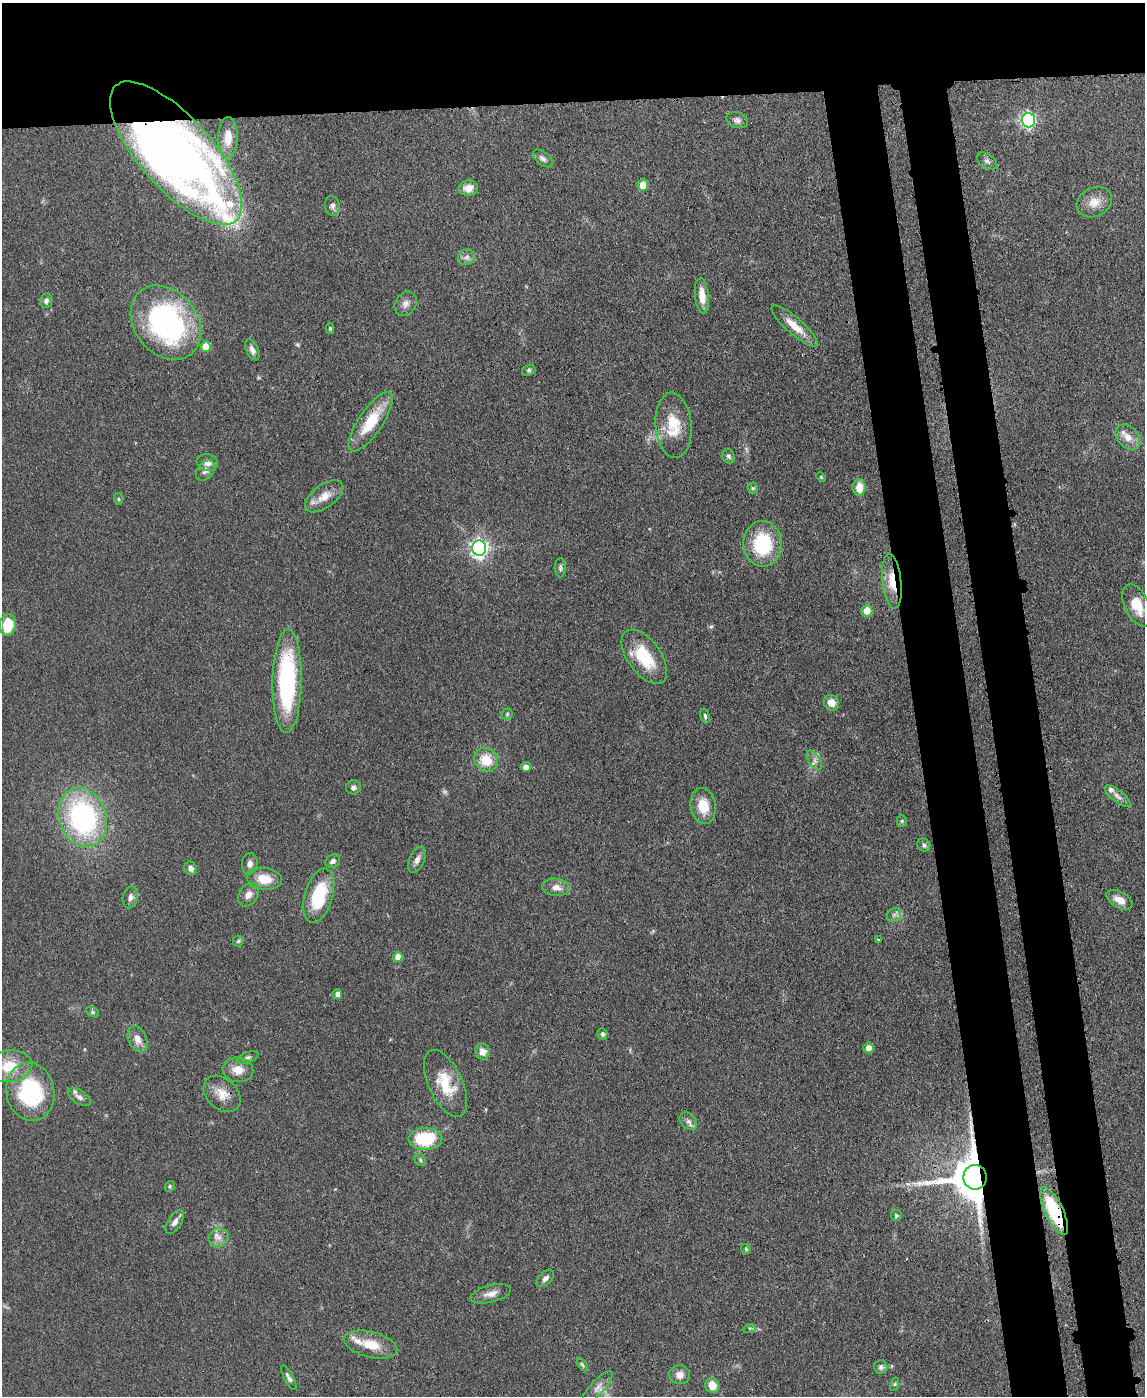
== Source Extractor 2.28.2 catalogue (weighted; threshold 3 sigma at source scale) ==
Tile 2 of 4 x 3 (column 2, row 1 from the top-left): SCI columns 1213-2355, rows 2992-4385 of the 4717 x 4694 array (HDU 1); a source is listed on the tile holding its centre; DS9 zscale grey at full resolution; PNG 1147 x 1398 px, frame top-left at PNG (2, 3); each listed source drawn as its Kron ellipse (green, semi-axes under 4 px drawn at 4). Shown black and unused: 16% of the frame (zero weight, under 3 of 4 exposures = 9% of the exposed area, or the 3 px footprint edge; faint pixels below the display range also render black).
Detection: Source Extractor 2.28.2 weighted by HDU 2 'WHT'; one run over the whole footprint, this tile lists its part. Background 0.081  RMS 0.0043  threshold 0.0196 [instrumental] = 3 sigma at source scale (4.5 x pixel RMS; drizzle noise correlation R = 1.50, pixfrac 1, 0.05/0.05 arcsec/px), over >= 5 px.
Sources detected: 111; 1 too faint to see at this stretch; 1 inside a brighter object's white glare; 2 cosmic-ray / hot-pixel residue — neither listed nor drawn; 7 inside a brighter listed object's ellipse — not listed separately; the other 100 listed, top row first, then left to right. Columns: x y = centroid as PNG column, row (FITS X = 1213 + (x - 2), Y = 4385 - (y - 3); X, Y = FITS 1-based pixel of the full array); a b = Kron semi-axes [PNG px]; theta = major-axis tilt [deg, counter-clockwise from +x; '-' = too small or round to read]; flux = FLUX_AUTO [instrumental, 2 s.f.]
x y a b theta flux
737 120 11 7 -18 1.9
1028 120 7 6 - 96
228 138 20 9 89 5.6
176 153 90 36 -48 310
543 158 12 6 -38 1.8
987 161 11 7 -35 1.6
643 185 5 5 - 7.8
468 188 10 7 3 3.8
1094 202 18 14 27 6
332 206 10 7 -80 1.8
467 257 9 8 - 1.8
702 296 18 7 -84 5.5
46 301 7 6 - 1.4
406 304 13 10 57 2.6
166 323 40 31 -51 95
794 326 30 8 -41 6.8
330 328 5 4 - 0.78
206 347 5 5 - 8.7
252 350 11 6 -65 2.2
529 370 7 5 16 0.84
371 422 35 12 56 17
673 425 32 18 -85 14
1128 437 14 10 -48 4.5
729 456 7 6 - 1.1
207 463 10 8 -9 3.1
205 471 11 8 51 2
821 477 5 3 - 0.43
859 487 8 6 87 6
753 488 5 5 - 0.66
324 496 22 11 36 6.2
118 499 5 4 - 0.52
763 544 23 19 -88 27
479 548 7 7 - 180
560 568 9 5 88 1.1
892 581 28 9 -84 9.9
1137 605 22 12 -64 9.6
867 611 5 5 - 11
8 625 11 8 82 14
644 657 31 16 -54 19
287 681 52 14 89 58
831 703 8 7 - 4.5
507 714 6 5 - 0.74
705 716 7 4 -75 0.87
486 760 12 11 - 10
814 760 11 5 -57 1.9
526 767 5 5 - 3
353 787 7 7 - 1.5
1118 796 16 6 -38 2.1
703 806 18 12 -81 9.2
83 817 30 23 -71 82
902 821 5 5 - 0.62
924 845 7 6 - 1.1
417 860 14 7 67 2.4
333 861 8 6 32 1.5
250 864 10 8 81 2.2
191 868 7 6 - 2
264 879 17 11 -7 8.8
556 887 13 8 -6 3.5
248 895 12 9 54 2.8
319 896 28 13 74 24
130 897 11 7 76 2.2
1120 900 14 8 -30 4.7
894 915 8 6 46 1.4
878 939 3 2 - 0.34
238 941 5 5 - 0.69
398 957 5 5 - 5.4
338 994 5 4 - 2.8
92 1012 7 5 -28 0.77
602 1034 5 5 - 1.3
137 1039 14 9 -65 3.6
868 1048 5 5 - 3.5
483 1052 8 7 - 3.4
247 1057 12 5 22 1.4
9 1066 23 16 7 13
238 1070 15 12 -9 5.5
445 1083 36 17 -65 15
30 1092 29 24 -78 44
222 1094 21 15 -44 6.8
79 1097 13 6 -33 1.9
688 1121 10 7 -45 1.8
425 1139 17 11 2 23
420 1160 6 5 - 0.78
975 1177 12 12 - 2300
170 1186 5 5 - 0.71
1054 1211 26 9 -64 33
896 1216 5 5 - 0.76
175 1222 14 7 58 2.6
219 1237 10 9 - 3
746 1249 5 4 - 0.55
545 1278 10 6 44 1.9
491 1294 21 8 15 3.7
750 1328 6 4 17 0.71
371 1344 27 13 -14 10
582 1364 7 4 -58 0.88
881 1367 7 6 - 1.3
680 1375 10 9 - 3.2
289 1378 14 4 -61 1.7
895 1384 7 4 71 0.72
712 1385 7 7 - 4.8
597 1387 21 7 47 3.3
Overlapping masked pixels (flux is a lower limit): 5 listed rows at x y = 176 153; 371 422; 892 581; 975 1177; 1054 1211
Isophote crosses this tile's border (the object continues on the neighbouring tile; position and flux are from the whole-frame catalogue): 1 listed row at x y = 9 1066